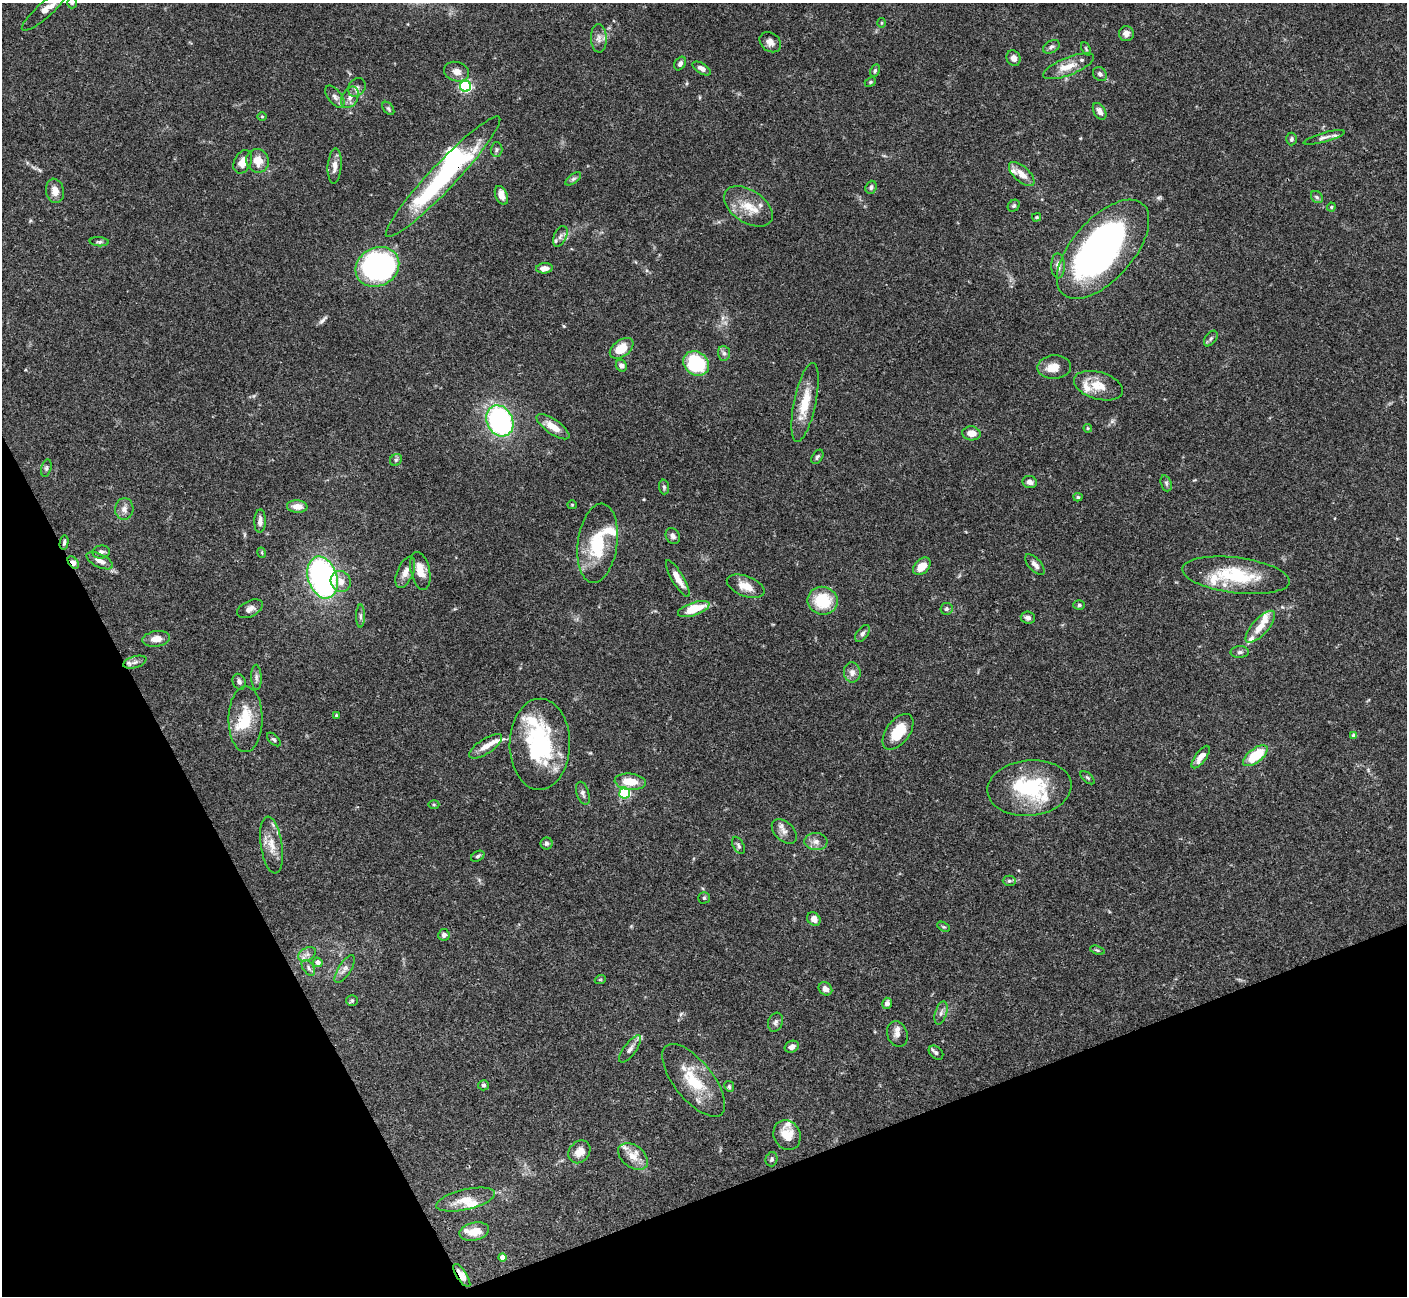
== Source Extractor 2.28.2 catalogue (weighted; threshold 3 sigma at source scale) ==
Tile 14 of 4 x 4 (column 2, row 4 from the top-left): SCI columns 1411-2815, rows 287-1580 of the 5628 x 5617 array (HDU 1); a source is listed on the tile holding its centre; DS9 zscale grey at full resolution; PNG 1409 x 1298 px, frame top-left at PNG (2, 3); each listed source drawn as its Kron ellipse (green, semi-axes under 4 px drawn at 4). Shown black and unused: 21% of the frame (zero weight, under 3 of 4 exposures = <1% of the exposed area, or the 3 px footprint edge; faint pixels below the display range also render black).
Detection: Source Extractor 2.28.2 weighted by HDU 2 'WHT'; one run over the whole footprint, this tile lists its part. Background 0.0665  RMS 0.0031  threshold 0.0139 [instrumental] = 3 sigma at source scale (4.5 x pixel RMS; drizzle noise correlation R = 1.50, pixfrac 1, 0.05/0.05 arcsec/px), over >= 5 px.
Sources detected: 182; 5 inside a brighter object's white glare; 1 long thin detection or spike segment (spike, bleed or trail) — neither listed nor drawn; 24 inside a brighter listed object's ellipse — not listed separately; the other 152 listed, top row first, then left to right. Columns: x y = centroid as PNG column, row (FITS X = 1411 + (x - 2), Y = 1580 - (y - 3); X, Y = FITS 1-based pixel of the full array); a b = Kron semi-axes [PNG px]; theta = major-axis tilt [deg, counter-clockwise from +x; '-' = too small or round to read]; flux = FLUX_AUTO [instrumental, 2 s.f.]
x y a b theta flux
72 3 5 4 - 0.44
45 10 30 7 42 3.1
882 23 5 3 - 0.31
1126 34 7 7 - 1.7
599 38 14 8 -87 1.7
770 42 11 9 -39 1.8
1051 47 9 6 30 0.88
1086 49 7 4 -66 0.47
1014 58 8 6 -62 1.5
680 63 7 5 56 0.93
1069 66 27 9 21 4.6
702 68 10 5 -31 1.5
875 71 6 4 64 0.49
457 72 13 9 -20 2.1
1100 74 8 6 -46 0.96
870 82 6 4 23 0.42
465 86 5 5 - 50
357 87 10 8 53 1.2
335 97 13 6 -52 1.4
350 97 11 8 60 2.1
388 108 7 5 -52 0.5
1100 111 9 6 -59 1.4
262 116 5 3 - 0.3
1324 137 21 4 15 1.6
1291 139 6 5 - 0.65
497 149 7 6 - 0.66
257 161 12 11 - 4.3
243 162 12 8 63 3.4
335 166 18 7 86 2.3
1022 174 16 7 -42 3
443 177 82 13 47 46
573 179 9 4 35 0.71
871 187 7 5 68 0.71
55 191 12 9 -78 2.4
501 195 10 6 -67 2.8
1317 197 7 5 -47 0.65
748 206 27 16 -34 7
1014 206 6 5 - 0.5
1331 207 4 4 - 0.33
1037 217 4 3 - 0.39
560 236 11 6 64 1.4
99 242 9 4 -4 0.65
1103 249 60 30 49 110
1058 266 12 7 -89 1.8
377 267 23 19 28 77
544 268 8 5 7 1.8
1211 339 9 5 53 0.68
622 348 13 8 37 6.2
724 353 7 6 - 0.87
696 363 14 11 -36 21
621 366 6 5 - 1.3
1054 367 17 12 3 3.7
1098 386 25 13 -16 5.5
805 402 40 11 78 8.1
500 421 16 13 -65 51
553 427 19 7 -35 4.2
1088 428 4 4 - 0.35
971 433 9 7 -4 3
817 457 8 5 57 0.62
396 460 6 5 - 0.64
46 468 9 5 77 0.64
1030 482 7 6 - 1.1
1166 483 8 5 -72 0.64
664 487 7 5 -89 0.57
1078 497 4 4 - 0.46
572 505 5 4 - 0.34
297 506 10 6 -6 3.1
124 509 11 9 85 1.8
260 521 11 5 89 1.5
673 536 8 6 -58 1.1
64 543 7 4 81 0.7
598 543 40 19 82 15
101 552 9 6 6 1
262 553 5 3 - 0.32
100 561 14 6 -26 2
73 562 7 4 -53 2.2
1035 565 13 6 -46 1.6
922 566 10 7 44 4.3
420 571 19 9 -77 4.5
405 572 17 8 67 2.5
1236 575 54 17 -7 18
323 577 21 14 -73 80
678 578 21 6 -59 3.3
341 581 11 10 - 2.5
746 586 20 10 -21 4.4
822 601 15 14 - 12
1079 605 6 5 - 0.51
250 609 14 7 26 1.7
694 609 16 6 19 9
946 609 6 6 - 0.79
360 616 11 4 -90 0.8
1028 618 7 6 - 1.2
1260 627 20 8 48 4.2
862 634 10 5 54 1.1
156 639 14 7 8 2.9
1240 652 9 6 1 0.88
135 662 12 5 17 1.2
852 672 10 8 -83 1.7
256 677 13 5 -88 1.1
239 682 8 6 -67 0.99
336 716 4 3 - 0.41
245 719 33 17 90 9.9
898 732 20 11 53 8
1354 736 4 4 - 1.3
274 739 8 5 -44 0.66
540 744 45 30 89 33
486 746 19 7 33 3.1
1255 756 14 7 37 13
1201 757 13 5 54 2.6
1087 778 8 4 -41 0.53
630 782 16 8 -5 5.6
1029 788 42 28 6 22
583 793 12 6 -71 1.1
625 793 5 5 - 33
434 804 5 3 - 0.34
784 831 15 9 -44 1.9
816 842 11 8 -4 1.9
547 843 6 6 - 0.76
271 845 29 10 -81 4.9
738 845 9 5 -62 0.72
478 856 7 5 30 0.62
1009 881 6 5 - 0.57
704 898 5 5 - 0.45
814 919 7 6 - 2.1
944 927 7 4 -30 0.38
444 935 6 5 - 0.79
1097 950 7 4 -19 0.45
307 954 9 6 29 1.3
318 962 5 4 - 1.1
308 968 9 5 -55 0.83
345 969 16 6 57 1.5
600 980 5 3 - 0.28
825 989 7 6 - 1.4
352 1000 6 5 - 0.47
887 1003 6 5 - 1.2
941 1013 12 5 73 1.2
775 1022 10 7 69 1
897 1034 13 10 -72 1.9
792 1047 7 5 25 1.2
630 1049 16 6 53 1.4
936 1053 8 6 -44 0.87
694 1080 44 19 -51 12
483 1085 5 5 - 0.59
729 1086 6 4 -63 0.55
787 1135 15 13 -63 5
579 1152 12 10 48 2.9
633 1156 17 11 -37 3.7
771 1159 7 6 - 0.75
466 1200 30 10 13 4.7
474 1232 15 9 12 3.8
502 1257 4 4 - 2.2
462 1275 13 5 -57 2.7
Overlapping masked pixels (flux is a lower limit): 5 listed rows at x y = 443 177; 1103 249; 64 543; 73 562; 462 1275
Isophote crosses this tile's border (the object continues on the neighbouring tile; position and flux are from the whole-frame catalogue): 2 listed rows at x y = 72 3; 45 10